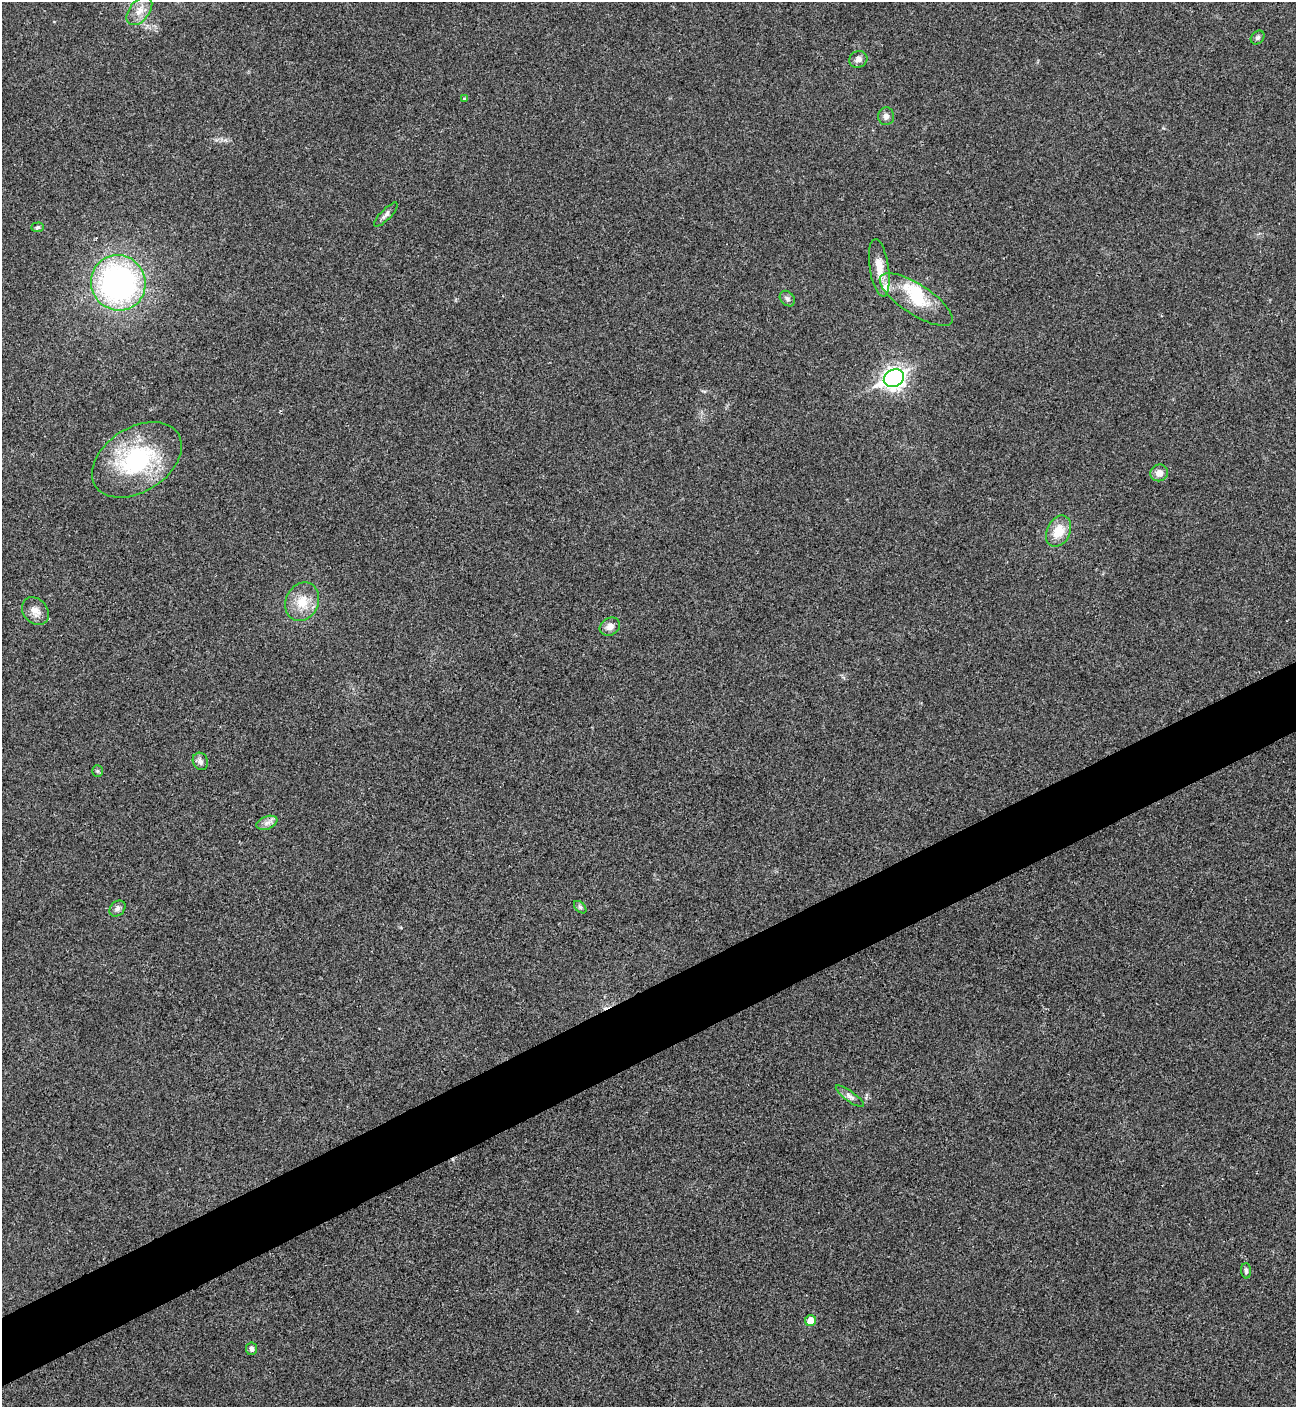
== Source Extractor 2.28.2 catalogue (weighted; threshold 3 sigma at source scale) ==
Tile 7 of 4 x 4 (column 3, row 2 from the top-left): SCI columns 2882-4175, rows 2816-4220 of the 5625 x 5635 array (HDU 1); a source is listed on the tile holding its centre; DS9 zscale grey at full resolution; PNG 1298 x 1409 px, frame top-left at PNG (2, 2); each listed source drawn as its Kron ellipse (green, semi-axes under 4 px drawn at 4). Shown black and unused: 5% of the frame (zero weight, under 3 of 4 exposures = <1% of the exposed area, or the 3 px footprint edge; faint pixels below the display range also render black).
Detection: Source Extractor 2.28.2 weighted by HDU 2 'WHT'; one run over the whole footprint, this tile lists its part. Background 0.0197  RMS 0.0056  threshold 0.025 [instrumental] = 3 sigma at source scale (4.5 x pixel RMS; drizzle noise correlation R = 1.50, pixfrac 1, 0.05/0.05 arcsec/px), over >= 5 px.
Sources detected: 30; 1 inside a brighter object's white glare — neither listed nor drawn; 2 inside a brighter listed object's ellipse — not listed separately; the other 27 listed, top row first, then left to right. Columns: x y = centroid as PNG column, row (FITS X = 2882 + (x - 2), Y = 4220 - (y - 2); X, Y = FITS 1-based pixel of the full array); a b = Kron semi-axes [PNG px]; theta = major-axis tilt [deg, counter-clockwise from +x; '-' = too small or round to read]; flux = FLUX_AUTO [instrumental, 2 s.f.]
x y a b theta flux
139 11 16 10 52 5.9
1258 38 7 6 - 1.3
858 59 9 8 - 2.8
464 99 4 4 - 0.57
886 116 9 8 - 2.3
386 215 16 5 46 2.1
38 227 6 4 2 0.84
879 268 29 9 -82 9
118 283 28 27 - 140
787 299 9 6 -46 1.7
916 300 42 15 -33 20
894 378 10 8 25 290
137 460 49 32 32 60
1159 473 9 8 - 3.5
1058 531 16 11 65 10
302 602 20 16 65 11
35 611 15 12 -50 4.8
610 627 11 8 29 3.5
200 761 9 7 -63 2
97 771 6 5 - 0.8
267 823 11 6 22 2.6
580 907 7 4 -45 0.99
117 909 9 7 47 1.9
850 1096 17 5 -36 2.4
1246 1271 8 5 -87 1.2
811 1321 5 5 - 7.9
251 1349 6 5 - 1.6